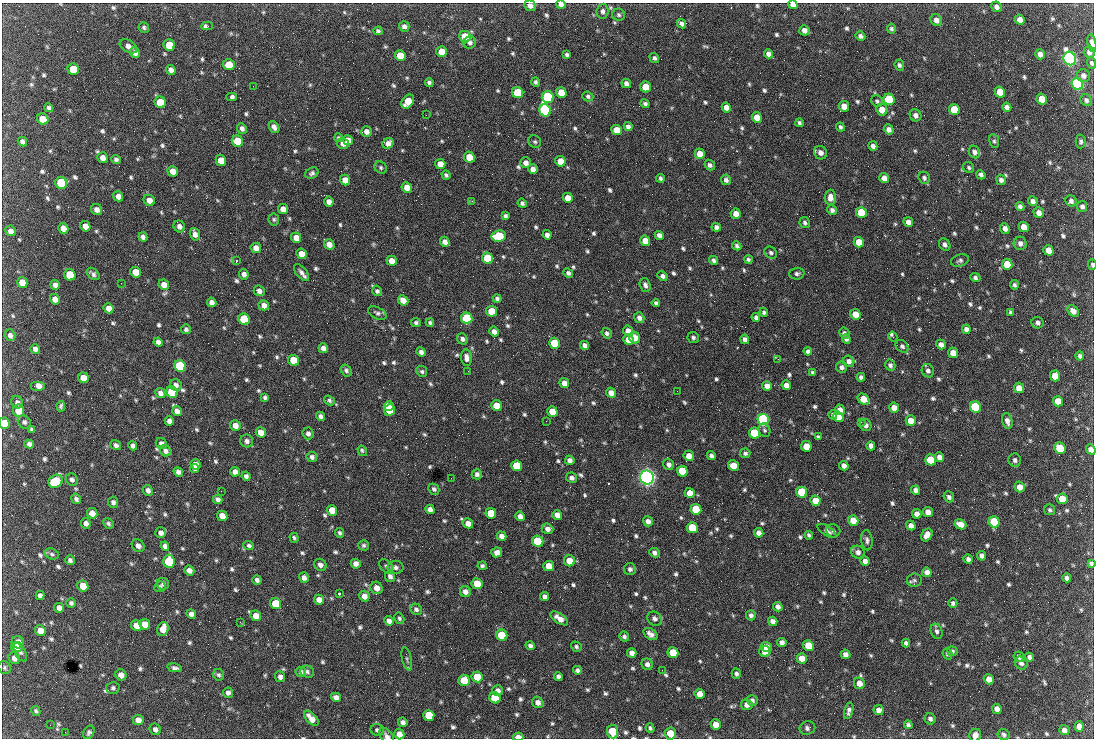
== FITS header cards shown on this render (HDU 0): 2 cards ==
NAXIS1  =                 1092 /fastest changing axis
NAXIS2  =                  736 /next to fastest changing axis

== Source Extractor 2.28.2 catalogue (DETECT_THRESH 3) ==
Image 1092 x 736 px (HDU 0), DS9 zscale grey, 1 PNG px = 1 image px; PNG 1096 x 740 px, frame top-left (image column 1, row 736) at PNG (2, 3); each listed source drawn as its Kron ellipse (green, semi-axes under 4 px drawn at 4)
Background 1540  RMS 37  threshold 110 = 3 sigma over >= 5 px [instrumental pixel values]
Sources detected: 838; of the 838, the 500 brightest by FLUX_AUTO listed and drawn (338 fainter detections omitted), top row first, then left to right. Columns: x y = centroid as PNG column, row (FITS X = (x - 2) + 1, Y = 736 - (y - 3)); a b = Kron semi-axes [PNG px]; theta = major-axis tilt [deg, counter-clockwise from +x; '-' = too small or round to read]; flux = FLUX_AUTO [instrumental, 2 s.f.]
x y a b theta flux
561 5 5 4 - 1.0e+04
793 5 5 4 - 1.8e+04
530 6 6 5 - 1.2e+04
996 7 5 5 - 1.1e+04
603 11 7 6 - 8.2e+03
619 15 6 6 - 5.5e+03
936 20 6 5 - 1.3e+04
1020 20 5 4 - 1.7e+04
681 24 5 4 - 8.7e+03
207 26 5 3 - 8.6e+03
404 26 5 5 - 8.7e+03
144 27 5 5 - 5.0e+03
891 29 5 4 - 5.2e+03
804 30 5 5 - 1.3e+04
378 31 4 4 - 5.3e+03
860 36 5 4 - 8.2e+03
465 37 6 5 - 8.2e+04
470 43 6 6 - 7.9e+03
1092 43 9 4 -80 1.1e+04
169 45 6 5 - 7.5e+04
129 46 9 6 -31 1.2e+04
442 52 5 5 - 5.3e+04
1089 52 6 5 - 9.8e+03
135 53 5 5 - 1.2e+04
768 54 5 4 - 1.1e+04
1040 54 5 4 - 1.3e+04
400 55 5 5 - 5.8e+04
567 55 4 4 - 4.8e+03
654 58 5 4 - 6.0e+03
1070 59 7 6 - 1.3e+06
1092 63 6 4 -68 5.5e+03
229 65 6 5 - 5.0e+04
899 65 5 5 - 6.4e+03
73 69 6 5 - 7.7e+04
171 70 5 4 - 1.1e+04
1083 76 7 6 - 1.1e+04
429 82 4 3 - 5.2e+03
536 82 5 4 - 5.7e+03
626 83 5 4 - 1.0e+04
1077 84 6 5 - 8.3e+05
253 86 2 2 - 1.8e+04
646 87 6 5 - 6.1e+04
1000 92 5 5 - 5.8e+04
518 93 6 5 - 1.7e+05
561 93 5 5 - 3.9e+04
588 96 5 5 - 5.3e+03
231 97 5 4 - 8.6e+03
548 97 6 6 - 2.8e+05
889 99 6 5 - 2.0e+05
1042 99 5 5 - 6.0e+04
1086 100 6 5 - 6.6e+03
877 101 6 5 - 4.9e+03
160 102 6 5 - 7.6e+04
408 102 8 5 50 5.3e+04
645 104 4 4 - 6.0e+03
844 106 5 5 - 2.2e+04
726 107 5 4 - 1.6e+04
1007 107 5 4 - 1.0e+04
49 108 4 4 - 7.1e+03
545 110 6 5 - 5.9e+05
882 110 6 5 - 2.8e+04
954 110 6 5 - 9.3e+04
426 115 2 2 - 6.5e+03
915 115 6 5 - 1.2e+04
757 117 5 5 - 3.3e+04
43 119 6 5 - 3.8e+04
799 123 4 3 - 4.7e+03
274 127 7 4 -57 1.1e+04
628 127 4 4 - 9.0e+03
840 127 4 3 - 5.4e+03
242 129 5 4 - 7.8e+03
889 129 5 4 - 1.1e+04
617 130 5 5 - 4.3e+04
366 132 5 5 - 1.3e+04
339 138 4 3 - 4.7e+03
348 140 5 5 - 2.0e+04
22 141 5 4 - 8.9e+03
237 141 6 5 - 6.5e+04
994 141 7 5 -80 4.8e+03
1081 141 7 5 89 5.8e+03
535 142 6 6 - 5.3e+03
343 143 6 5 - 1.4e+04
388 143 6 5 - 1.5e+04
873 146 5 4 - 9.9e+03
974 152 6 5 - 9.8e+03
820 153 7 6 - 1.2e+04
700 154 5 5 - 3.1e+04
469 157 5 5 - 5.2e+04
103 158 5 5 - 1.5e+04
116 159 5 4 - 6.3e+03
221 161 5 5 - 4.0e+04
560 161 5 5 - 3.5e+04
526 163 5 5 - 1.3e+04
440 164 5 5 - 2.7e+04
710 165 6 4 -50 6.9e+03
381 167 7 5 -48 5.2e+03
969 167 6 5 - 5.0e+03
533 169 5 4 - 1.2e+04
173 171 5 5 - 2.2e+04
312 173 7 5 29 6.0e+03
446 175 4 4 - 5.0e+03
981 175 5 4 - 6.4e+03
660 178 4 4 - 5.2e+03
884 178 5 5 - 1.7e+04
924 178 6 5 - 6.6e+03
345 180 5 5 - 2.7e+04
726 180 5 5 - 7.1e+03
1001 180 5 5 - 9.4e+03
61 183 6 5 - 2.7e+05
407 187 5 5 - 2.4e+04
118 196 5 4 - 1.6e+04
830 197 7 5 88 1.7e+04
568 198 5 5 - 2.9e+04
149 200 6 5 - 1.8e+04
472 201 2 2 - 8.6e+03
1033 201 5 4 - 1.0e+04
1071 201 6 5 - 8.0e+03
329 202 5 4 - 1.3e+04
522 203 5 4 - 5.9e+03
1020 206 4 4 - 7.5e+03
1082 206 5 5 - 7.6e+03
283 209 5 5 - 2.1e+04
97 210 6 5 - 1.3e+04
832 210 5 4 - 8.4e+03
861 213 5 5 - 1.5e+05
1039 213 5 5 - 1.4e+04
736 214 5 5 - 1.9e+04
505 216 4 4 - 5.6e+03
274 219 6 5 - 4.6e+03
908 222 5 4 - 1.4e+04
805 223 5 5 - 6.0e+03
85 226 5 5 - 1.9e+04
179 226 6 5 - 1.1e+04
716 227 5 4 - 8.1e+03
1024 227 5 5 - 2.5e+04
63 228 5 5 - 2.0e+04
1005 228 5 4 - 1.2e+04
10 231 5 5 - 1.0e+04
195 234 6 5 - 1.3e+04
547 235 5 4 - 1.1e+04
659 235 5 4 - 1.1e+04
499 236 7 5 6 1.7e+05
143 237 5 4 - 8.4e+03
296 238 5 5 - 1.9e+04
645 241 5 5 - 3.3e+04
445 242 5 4 - 1.3e+04
859 242 5 5 - 3.3e+04
1020 243 7 6 - 1.0e+04
329 244 5 5 - 1.9e+04
945 245 6 5 - 7.9e+03
737 246 5 4 - 5.9e+03
256 248 5 5 - 1.8e+04
1048 250 5 5 - 2.7e+04
771 253 7 5 -34 6.4e+03
301 254 5 5 - 2.3e+04
488 258 6 5 - 1.5e+05
714 260 4 4 - 6.1e+03
748 260 4 4 - 5.3e+03
960 260 9 6 18 6.8e+03
236 261 3 2 - 1.2e+05
392 261 5 5 - 2.5e+04
1007 264 5 5 - 5.7e+04
1092 265 5 3 - 5.1e+03
136 272 6 5 - 3.4e+04
302 273 10 5 -51 1.2e+04
568 273 5 4 - 6.5e+03
93 274 7 5 -42 7.5e+03
244 274 5 5 - 9.8e+03
797 274 7 6 - 6.4e+03
70 275 6 5 - 1.0e+05
662 276 5 4 - 8.0e+03
975 278 5 4 - 5.9e+03
22 283 6 5 - 3.2e+04
121 283 2 2 - 8.9e+03
55 285 5 4 - 9.7e+03
164 285 5 5 - 1.9e+04
645 285 7 5 -71 9.1e+03
1014 285 5 4 - 5.3e+03
259 291 6 5 - 9.9e+03
377 291 5 5 - 5.9e+03
497 298 4 4 - 6.1e+03
55 299 5 5 - 1.7e+04
403 300 5 4 - 2.1e+04
212 302 5 4 - 1.0e+04
656 303 4 4 - 5.9e+03
264 305 5 5 - 1.3e+04
108 308 5 5 - 1.7e+04
491 311 5 5 - 5.7e+04
1073 311 6 5 - 1.6e+04
764 312 4 4 - 6.3e+03
1010 312 4 4 - 5.2e+03
377 313 10 5 -27 7.3e+03
856 314 5 5 - 4.2e+04
467 318 6 5 - 2.6e+05
639 318 5 5 - 9.8e+03
756 318 5 4 - 7.7e+03
244 319 6 5 - 2.1e+05
416 323 5 4 - 5.9e+03
430 323 4 4 - 5.0e+03
1037 323 6 5 - 7.6e+03
186 329 5 5 - 5.8e+03
966 329 5 4 - 1.0e+04
628 331 5 5 - 1.7e+04
494 332 5 4 - 1.2e+04
607 333 5 5 - 6.0e+03
844 333 5 5 - 6.1e+03
10 335 6 5 - 9.4e+03
693 337 6 5 - 5.6e+03
893 337 5 3 - 1.8e+04
635 338 6 5 - 2.9e+04
462 339 6 5 - 7.6e+03
745 339 5 4 - 9.4e+03
846 339 5 4 - 6.6e+03
628 340 5 5 - 2.7e+04
158 342 5 4 - 8.1e+03
554 343 5 5 - 8.5e+04
941 344 5 4 - 1.2e+04
584 345 5 4 - 9.2e+03
902 346 7 5 -44 6.7e+03
323 348 5 4 - 1.2e+04
35 349 5 4 - 1.1e+04
808 351 4 4 - 6.7e+03
421 352 5 4 - 9.5e+03
953 353 5 5 - 2.7e+04
1080 356 4 3 - 5.5e+03
466 358 8 5 -83 1.3e+04
778 359 3 2 - 9.2e+03
294 360 6 5 - 9.0e+04
849 361 6 5 - 1.2e+04
890 365 6 5 - 6.3e+03
180 366 6 5 - 3.1e+05
842 367 5 5 - 8.5e+03
346 370 6 5 - 6.1e+03
422 371 5 5 - 5.2e+03
468 371 2 2 - 5.7e+03
928 371 7 6 - 8.4e+03
813 372 4 3 - 5.3e+03
1055 376 5 5 - 3.5e+04
861 377 4 4 - 6.4e+03
83 378 5 5 - 2.7e+04
564 383 5 4 - 1.7e+04
176 385 6 5 - 9.9e+03
786 385 5 4 - 1.6e+04
38 386 7 5 0 1.6e+04
767 386 5 4 - 1.7e+04
1019 388 5 5 - 2.4e+04
677 391 2 2 - 5.9e+03
172 392 6 5 - 1.1e+05
160 393 5 4 - 1.1e+04
611 393 5 4 - 1.9e+04
265 397 4 4 - 5.8e+03
863 399 6 5 - 3.6e+04
329 400 6 4 -36 4.8e+03
1058 401 5 5 - 3.6e+04
17 402 6 5 - 7.0e+03
61 406 5 4 - 5.1e+03
389 406 5 4 - 6.9e+04
497 406 5 5 - 3.9e+04
975 407 6 5 - 2.8e+05
894 408 5 5 - 2.5e+04
390 410 6 5 - 8.7e+04
840 410 5 4 - 1.5e+04
19 411 6 5 - 5.5e+04
177 411 5 4 - 1.4e+04
552 411 5 5 - 4.5e+04
833 415 4 3 - 6.5e+03
320 416 5 4 - 7.3e+03
838 417 5 5 - 2.7e+04
763 419 6 5 - 7.0e+05
169 421 5 4 - 1.0e+04
546 421 2 2 - 6.6e+03
911 421 5 5 - 3.4e+04
1007 421 8 5 -75 1.2e+04
24 422 7 6 - 6.3e+03
861 422 2 2 - 6.2e+03
4 423 6 5 - 5.3e+04
235 425 5 5 - 1.7e+04
866 425 6 5 - 9.0e+03
32 429 4 3 - 4.9e+03
764 430 7 5 -63 4.9e+03
261 432 5 5 - 2.1e+04
308 433 6 5 - 8.4e+03
754 433 5 5 - 1.7e+05
818 437 4 4 - 4.7e+03
247 441 6 6 - 8.4e+03
161 443 6 5 - 9.3e+03
29 444 5 4 - 8.9e+03
116 445 6 5 - 6.9e+03
133 446 5 4 - 7.7e+03
806 446 5 5 - 3.8e+04
871 446 4 4 - 1.1e+04
1060 448 6 5 - 1.0e+05
1091 449 5 4 - 1.1e+04
166 451 6 5 - 9.1e+03
362 451 5 3 - 5.4e+03
745 453 5 5 - 6.0e+03
711 455 4 4 - 7.2e+03
689 456 5 5 - 2.3e+04
312 457 5 5 - 8.0e+03
939 457 5 4 - 1.3e+04
570 460 5 4 - 1.1e+04
931 460 5 5 - 9.6e+04
1015 460 7 6 - 7.8e+03
196 464 6 5 - 1.4e+04
669 464 6 5 - 9.6e+03
517 466 5 5 - 1.3e+05
733 466 5 5 - 3.4e+04
844 466 5 4 - 9.9e+03
194 469 4 4 - 6.1e+03
682 471 5 5 - 1.1e+05
178 472 5 4 - 9.9e+03
235 472 5 4 - 1.2e+04
477 474 5 5 - 7.5e+03
246 476 4 4 - 7.6e+03
647 477 7 6 - 1.7e+06
451 478 2 2 - 5.0e+03
572 478 5 5 - 8.9e+03
72 480 6 5 - 7.7e+03
56 481 7 6 - 2.0e+05
1020 487 5 5 - 2.1e+04
434 489 6 5 - 6.2e+03
148 490 5 5 - 1.0e+04
916 490 4 4 - 9.5e+03
221 491 2 2 - 7.2e+03
802 492 5 5 - 1.6e+05
690 493 5 5 - 2.9e+04
949 497 6 5 - 7.1e+03
76 499 5 4 - 7.3e+03
218 499 5 4 - 9.8e+03
1062 499 5 5 - 4.5e+04
815 501 5 5 - 3.7e+04
113 502 5 5 - 8.1e+03
430 509 4 4 - 1.1e+04
696 509 5 5 - 1.2e+05
332 510 5 5 - 4.4e+04
1050 510 5 5 - 5.3e+03
928 512 5 5 - 1.7e+04
92 513 5 5 - 2.1e+04
491 513 5 5 - 6.0e+04
917 514 5 4 - 1.4e+04
557 515 5 5 - 2.1e+04
222 516 5 5 - 2.6e+04
520 516 5 4 - 1.3e+04
853 520 5 5 - 3.2e+04
648 521 5 4 - 1.1e+04
994 522 5 5 - 1.6e+05
86 523 5 4 - 1.0e+04
108 523 5 4 - 5.2e+03
468 523 5 5 - 1.9e+04
960 524 6 5 - 2.5e+04
911 525 5 4 - 1.3e+04
692 528 5 5 - 9.7e+04
547 529 6 5 - 1.2e+04
827 531 11 5 -33 8.5e+03
833 531 7 6 - 6.3e+03
161 533 5 5 - 1.1e+04
340 533 5 4 - 5.5e+03
759 533 5 4 - 1.2e+04
809 535 4 3 - 5.2e+03
927 535 7 5 59 1.8e+04
502 536 5 4 - 1.3e+04
294 538 5 4 - 4.8e+03
867 540 10 5 -83 7.6e+03
538 541 6 5 - 1.8e+05
249 545 5 4 - 5.5e+03
364 545 5 5 - 5.1e+03
138 546 7 6 - 1.2e+04
165 546 4 4 - 9.4e+03
497 552 5 5 - 1.8e+04
858 552 7 6 - 9.9e+03
655 553 6 4 -22 8.5e+03
52 554 7 5 -18 5.7e+03
982 556 5 4 - 9.0e+03
968 559 5 4 - 7.5e+03
70 560 5 4 - 6.3e+03
169 561 7 5 -84 1.7e+05
569 561 6 5 - 3.2e+04
865 561 5 4 - 1.0e+04
1091 563 4 4 - 5.0e+03
356 564 5 4 - 1.3e+04
320 565 6 5 - 9.6e+03
386 566 8 5 -46 5.9e+03
482 566 4 4 - 5.3e+03
549 566 5 5 - 3.3e+04
396 567 8 6 0 9.0e+03
630 569 6 6 - 7.3e+03
189 570 5 4 - 1.5e+04
927 572 5 4 - 1.3e+04
390 576 6 5 - 8.2e+03
304 578 5 5 - 1.2e+04
1067 578 4 4 - 7.9e+03
257 580 5 4 - 6.9e+03
914 580 7 6 - 6.2e+03
163 584 6 6 - 6.6e+03
477 584 5 5 - 4.9e+04
83 586 5 5 - 4.5e+04
160 587 6 5 - 5.6e+03
377 588 6 6 - 2.1e+04
465 592 6 5 - 1.3e+04
339 594 3 3 - 8.9e+03
40 595 5 4 - 7.4e+03
364 596 5 5 - 1.7e+04
545 597 4 4 - 9.2e+03
319 600 5 5 - 1.8e+04
71 603 5 5 - 5.9e+03
953 603 5 4 - 6.6e+03
276 604 6 5 - 8.7e+04
778 607 5 4 - 9.4e+03
59 608 5 5 - 1.2e+04
416 609 6 5 - 7.2e+03
191 614 5 4 - 1.0e+04
751 615 5 5 - 8.1e+03
256 616 5 5 - 2.4e+04
399 618 6 4 -58 4.9e+03
559 618 10 5 -34 1.8e+04
654 619 7 6 - 1.1e+04
389 621 5 4 - 1.1e+04
773 621 5 4 - 1.3e+04
240 622 3 2 - 5.3e+03
145 624 5 5 - 2.6e+04
137 625 5 5 - 2.9e+04
163 629 7 5 72 3.1e+04
40 631 5 5 - 2.2e+04
937 631 8 5 -69 7.3e+03
650 634 8 5 -36 1.1e+04
502 635 6 5 - 1.2e+05
624 636 5 5 - 5.6e+03
18 642 6 6 - 2.0e+04
782 643 5 4 - 1.0e+04
906 643 4 4 - 5.9e+03
530 646 5 4 - 6.8e+03
808 646 5 5 - 6.6e+04
17 647 6 5 - 1.1e+04
576 647 5 5 - 5.0e+03
766 647 5 5 - 1.9e+04
765 651 5 5 - 2.3e+04
952 651 5 5 - 5.0e+03
20 652 10 5 -58 6.7e+03
632 653 5 4 - 1.3e+04
673 653 5 5 - 8.0e+04
845 654 5 4 - 1.2e+04
947 654 5 4 - 5.2e+03
1019 657 5 5 - 7.3e+03
1030 657 4 4 - 8.5e+03
14 658 6 5 - 1.1e+04
802 658 5 5 - 2.5e+04
407 659 12 5 -77 6.9e+03
1021 663 7 6 - 8.0e+03
647 664 6 5 - 9.8e+03
5 668 7 6 - 5.0e+03
175 668 7 4 -11 7.4e+03
577 670 4 4 - 6.5e+03
662 670 2 2 - 5.9e+03
301 672 5 5 - 6.6e+03
307 672 7 6 - 6.2e+03
736 674 5 4 - 6.6e+03
121 675 6 5 - 1.5e+04
219 675 6 5 - 5.1e+03
558 676 4 4 - 6.9e+03
280 677 5 5 - 9.2e+03
477 677 5 5 - 6.1e+04
989 679 5 5 - 2.0e+04
464 680 6 5 - 5.7e+04
859 683 6 5 - 2.0e+04
113 688 6 6 - 6.4e+03
498 691 5 5 - 9.9e+03
228 693 5 5 - 9.0e+03
700 694 5 5 - 1.9e+04
336 697 5 4 - 1.1e+04
495 698 6 5 - 1.0e+05
752 700 5 5 - 6.1e+03
538 702 6 5 - 1.3e+04
747 705 6 5 - 1.4e+04
997 709 5 4 - 1.3e+04
878 710 5 5 - 1.2e+04
36 711 5 4 - 4.8e+03
849 711 8 4 75 7.9e+03
429 715 5 5 - 8.8e+04
311 718 9 5 -47 2.6e+04
930 719 6 5 - 7.6e+03
138 720 5 5 - 1.6e+04
403 722 5 4 - 9.3e+03
50 725 2 2 - 4.7e+03
716 725 5 5 - 2.4e+04
908 725 4 4 - 5.9e+03
1079 726 5 4 - 1.1e+04
650 728 5 4 - 5.3e+03
807 728 8 6 21 7.6e+03
155 729 6 5 - 1.0e+04
377 730 6 6 - 6.1e+03
1064 730 5 5 - 1.1e+04
65 732 2 2 - 9.9e+03
89 732 7 5 61 6.7e+03
612 732 7 5 -85 1.2e+05
399 734 5 5 - 1.9e+04
670 734 6 5 - 6.4e+04
1004 734 6 5 - 6.6e+03
975 735 6 6 - 1.4e+04
387 736 9 6 -51 1.1e+04
518 737 5 3 - 2.1e+04
At the frame edge (FLAGS 8, measured only in part): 14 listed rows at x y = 561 5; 793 5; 530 6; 1092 43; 1092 63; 1092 265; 4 423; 1091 449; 1091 563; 612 732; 670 734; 975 735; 387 736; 518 737
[338 fainter detections neither listed nor drawn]